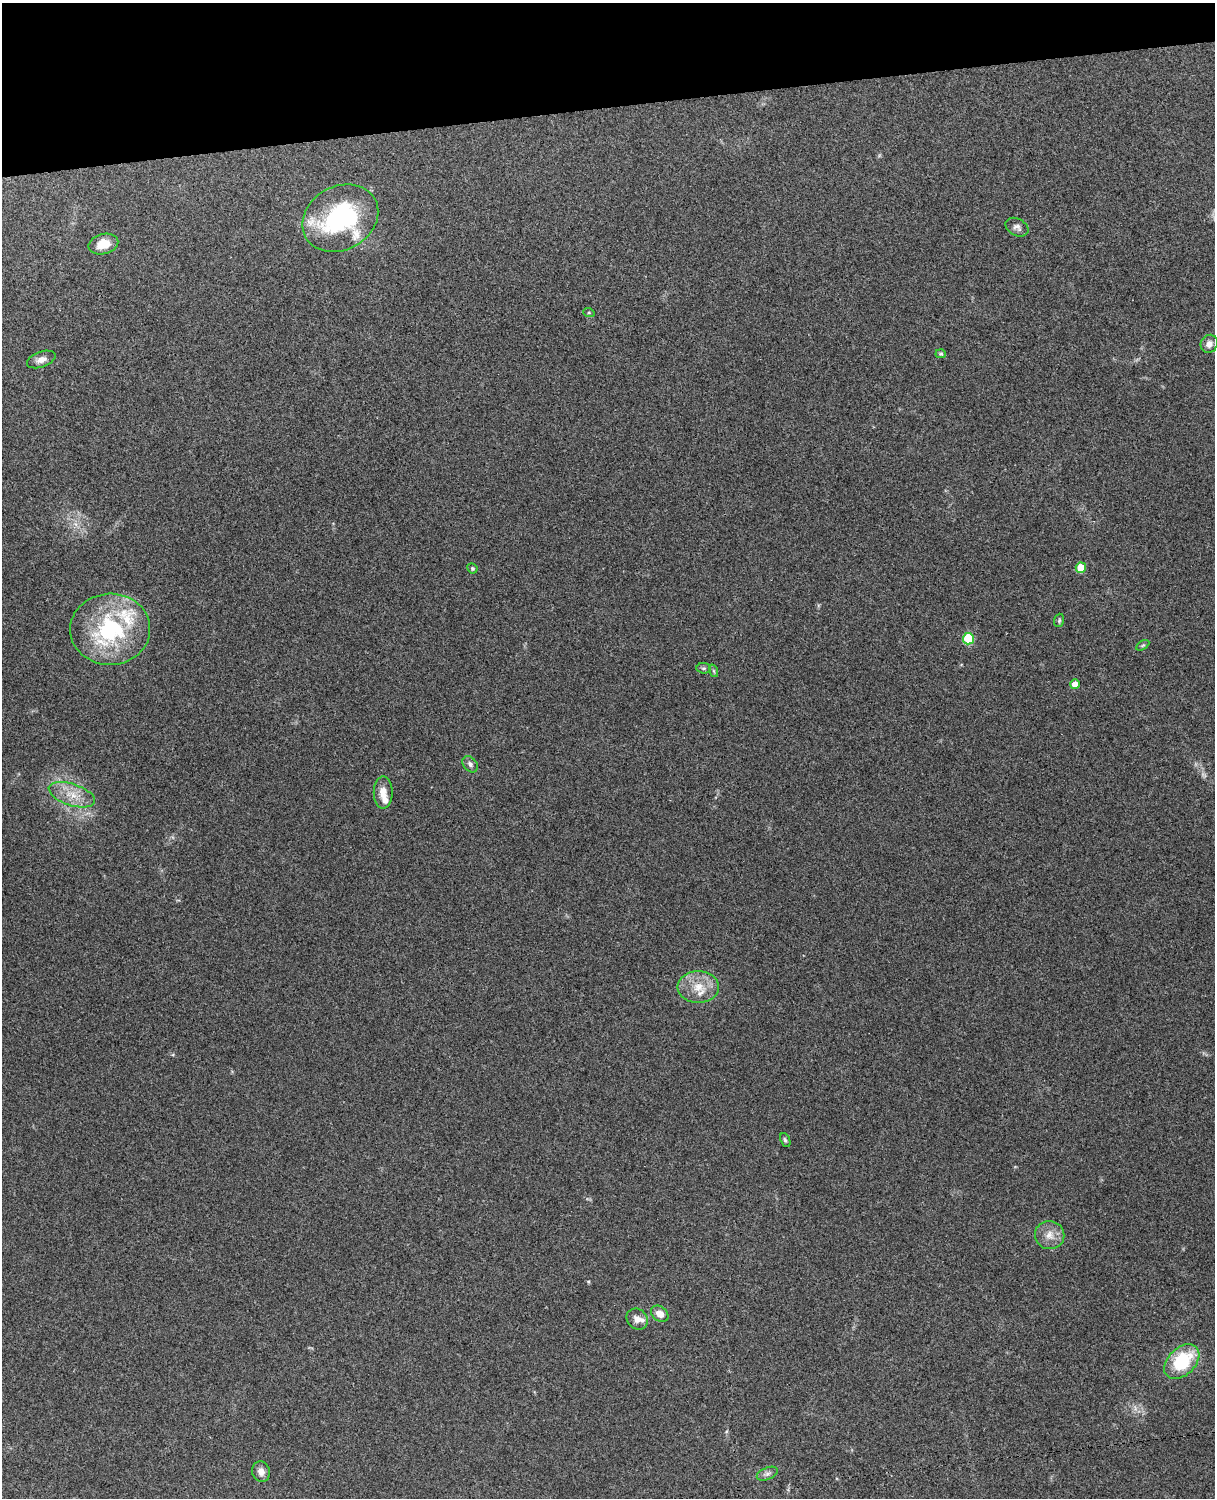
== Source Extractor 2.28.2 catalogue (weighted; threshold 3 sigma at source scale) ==
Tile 3 of 4 x 3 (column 3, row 1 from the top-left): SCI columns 2543-3755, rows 3156-4651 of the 5088 x 4928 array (HDU 1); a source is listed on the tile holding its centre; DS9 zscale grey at full resolution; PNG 1217 x 1500 px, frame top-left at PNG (2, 3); each listed source drawn as its Kron ellipse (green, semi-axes under 4 px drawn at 4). Shown black and unused: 7% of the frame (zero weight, under 3 of 4 exposures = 6% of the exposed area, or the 3 px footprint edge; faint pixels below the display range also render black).
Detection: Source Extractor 2.28.2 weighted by HDU 2 'WHT'; one run over the whole footprint, this tile lists its part. Background 0.279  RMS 0.0091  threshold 0.0411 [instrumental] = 3 sigma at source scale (4.5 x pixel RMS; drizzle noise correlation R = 1.50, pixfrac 1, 0.05/0.05 arcsec/px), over >= 5 px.
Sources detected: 32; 1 too faint to see at this stretch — neither listed nor drawn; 4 inside a brighter listed object's ellipse — not listed separately; the other 27 listed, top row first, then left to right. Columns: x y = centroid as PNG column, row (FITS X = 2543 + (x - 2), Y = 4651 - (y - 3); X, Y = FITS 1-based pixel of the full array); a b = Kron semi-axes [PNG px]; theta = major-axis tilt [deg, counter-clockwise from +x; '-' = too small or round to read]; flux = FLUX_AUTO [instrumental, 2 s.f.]
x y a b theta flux
340 218 40 31 29 120
1017 227 12 8 -28 3.9
103 244 15 10 15 13
589 313 6 4 -18 1.2
1209 344 9 8 - 5
941 354 5 4 - 1.1
41 359 15 7 19 5.9
472 568 5 4 - 1.5
1081 568 5 5 - 21
1059 620 7 5 72 1.4
110 629 40 35 3 100
968 639 6 5 - 48
1143 645 7 4 30 1.4
704 668 7 5 -6 1.6
714 671 6 4 -71 1.3
1075 684 5 5 - 9.7
470 764 9 6 -51 3
383 792 16 9 89 9.9
72 795 24 10 -18 17
698 987 21 16 0 19
785 1140 7 4 -66 1.7
1050 1235 15 14 - 10
660 1314 10 7 -38 7.9
637 1319 11 9 -43 6
1182 1362 20 13 44 50
261 1472 10 8 -73 6
767 1474 11 6 23 3.4